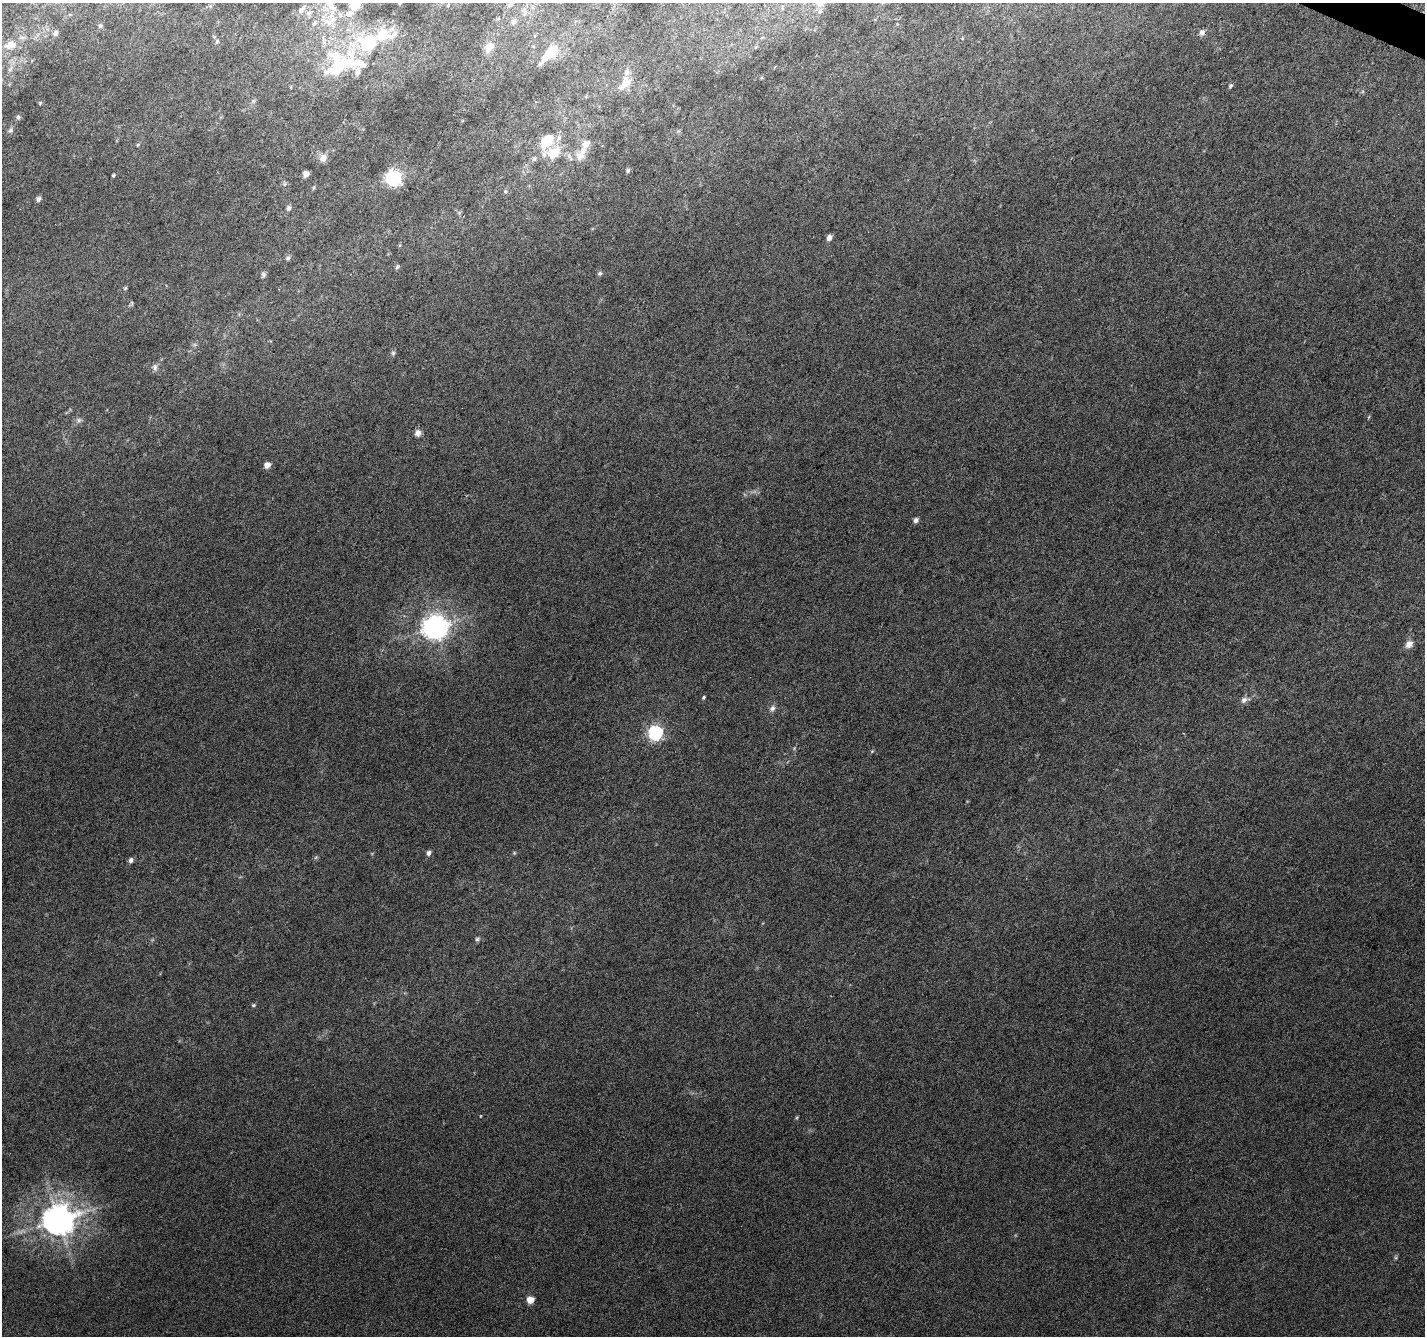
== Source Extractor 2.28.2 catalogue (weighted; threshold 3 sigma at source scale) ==
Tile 10 of 4 x 4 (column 2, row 3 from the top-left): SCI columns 1431-2853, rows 1604-2937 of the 5699 x 5809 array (HDU 1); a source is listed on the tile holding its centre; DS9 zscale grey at full resolution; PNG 1427 x 1338 px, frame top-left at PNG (2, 3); no overlay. Shown black and unused: <1% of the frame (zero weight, under 3 of 6 exposures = <1% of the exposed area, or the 3 px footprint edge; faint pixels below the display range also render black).
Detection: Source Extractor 2.28.2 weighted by HDU 2 'WHT'; one run over the whole footprint, this tile lists its part. Background 0.00706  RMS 0.0025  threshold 0.0103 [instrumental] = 3 sigma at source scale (4.09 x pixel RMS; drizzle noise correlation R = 1.36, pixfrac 0.8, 0.0396/0.0396 arcsec/px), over >= 5 px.
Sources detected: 76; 1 too faint to see at this stretch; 1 inside a brighter object's white glare — not listed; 10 inside a brighter listed object's ellipse — not listed separately; the other 64 listed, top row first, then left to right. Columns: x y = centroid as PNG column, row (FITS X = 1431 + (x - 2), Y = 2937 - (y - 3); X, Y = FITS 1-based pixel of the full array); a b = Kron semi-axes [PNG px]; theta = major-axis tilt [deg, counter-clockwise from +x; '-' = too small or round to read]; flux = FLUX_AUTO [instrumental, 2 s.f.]
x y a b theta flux
329 3 12 11 - 2.2
399 3 4 3 - 0.2
354 6 9 9 - 3.9
301 9 12 6 53 0.97
524 12 8 4 82 0.54
309 13 8 6 22 0.74
331 21 26 11 25 4.4
513 22 8 6 53 0.66
100 26 5 5 - 0.38
1202 32 7 7 - 0.85
55 33 7 5 52 0.66
217 41 7 4 63 0.36
368 42 32 28 -11 15
10 45 16 11 18 2.5
489 47 15 9 58 2.5
552 50 18 13 54 4.6
338 67 57 18 41 15
626 83 16 12 58 2.9
1230 86 6 5 - 0.45
40 103 5 4 - 0.24
18 117 6 5 - 0.46
11 130 8 6 64 0.6
547 140 19 11 48 6.1
138 145 5 4 - 0.29
583 151 16 9 54 2.5
554 152 21 14 43 4.4
569 157 12 4 -62 0.58
323 158 10 8 67 1.7
534 159 6 6 - 0.43
628 170 6 5 - 0.39
306 174 6 5 - 1.2
113 175 4 3 - 0.28
393 178 7 7 - 75
284 184 6 5 - 0.43
313 187 7 4 71 0.32
505 191 5 3 - 0.24
38 199 7 5 69 0.6
289 208 7 6 - 0.61
459 213 5 5 - 0.35
829 238 6 5 - 1
288 258 7 6 - 0.55
397 267 6 5 - 0.37
600 273 6 6 - 0.48
263 275 9 6 -81 0.61
125 288 5 4 - 0.28
393 353 6 6 - 0.45
155 367 9 7 -88 0.8
79 420 6 6 - 0.57
418 433 7 6 - 1.3
267 465 7 6 - 1.3
916 520 6 5 - 0.73
435 627 8 8 - 240
1409 644 10 8 36 1.6
703 697 5 4 - 0.31
1244 700 10 7 45 1
772 708 9 7 57 0.84
655 733 7 6 - 55
428 853 7 5 75 0.69
131 860 6 5 - 0.72
477 939 7 5 17 0.45
253 1005 5 4 - 0.31
796 1118 6 4 71 0.27
59 1220 10 9 - 460
530 1300 5 5 - 3.3
Isophote crosses this tile's border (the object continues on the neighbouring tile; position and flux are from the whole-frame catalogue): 3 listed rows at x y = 329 3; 399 3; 354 6